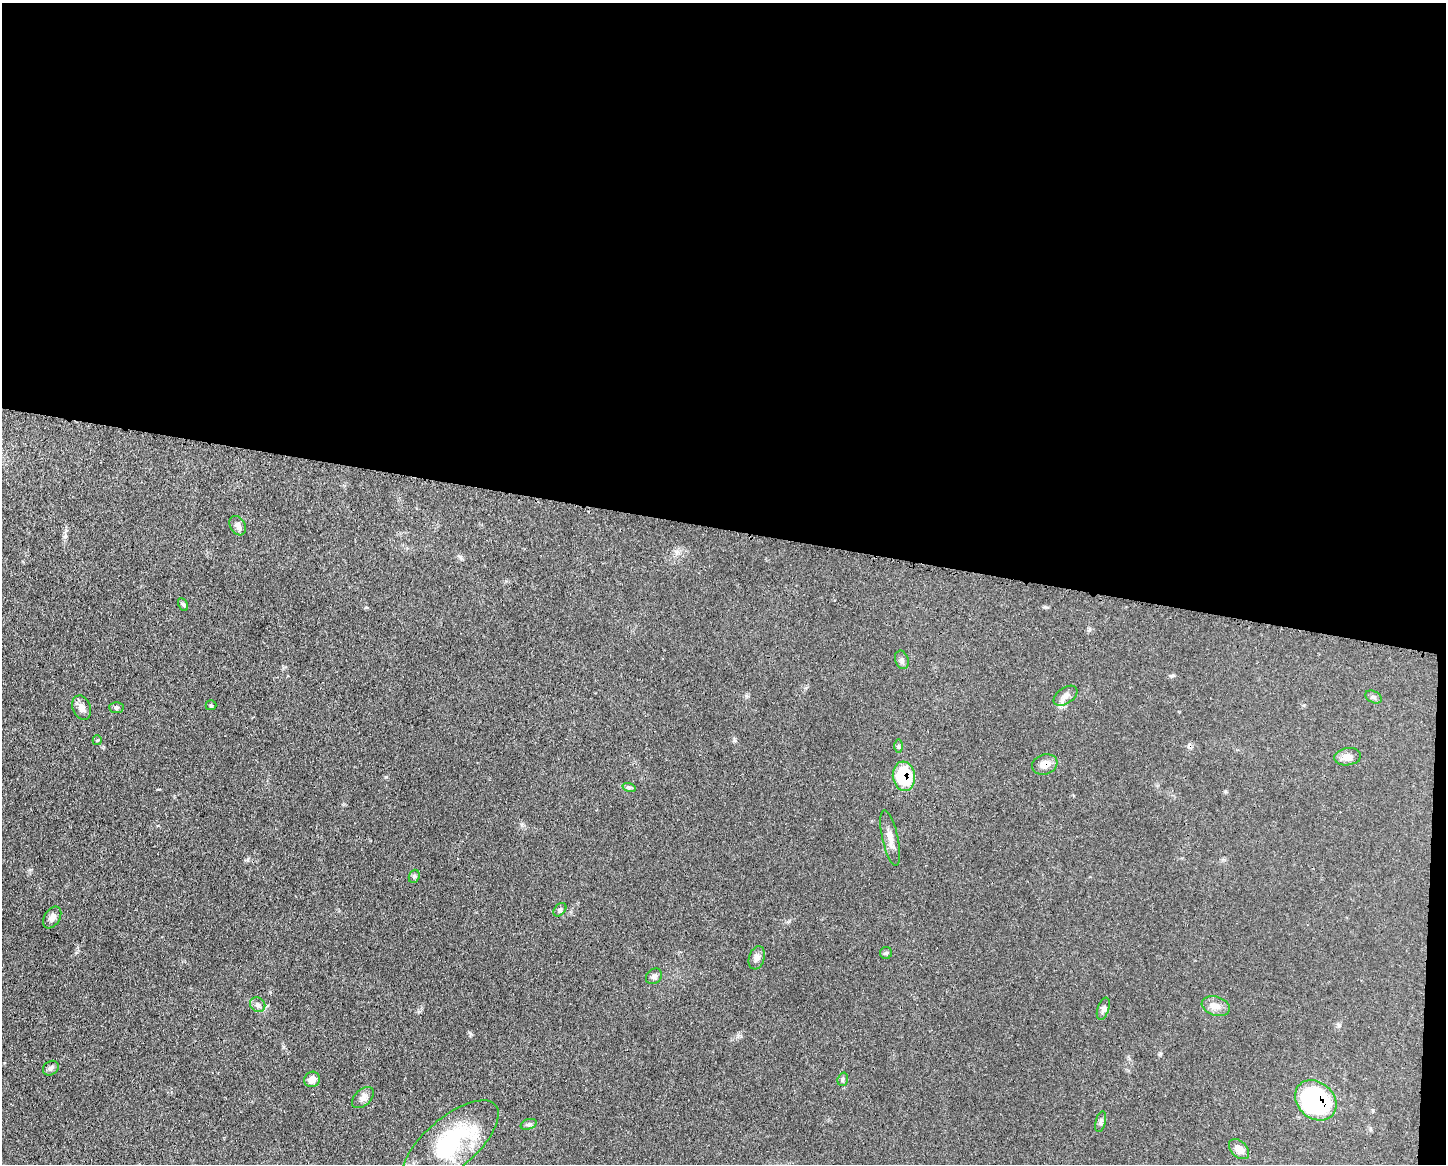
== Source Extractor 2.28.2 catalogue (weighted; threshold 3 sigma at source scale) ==
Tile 3 of 3 x 4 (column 3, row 1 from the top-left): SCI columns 3002-4445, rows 3489-4650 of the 4672 x 4656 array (HDU 1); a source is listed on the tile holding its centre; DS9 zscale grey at full resolution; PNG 1448 x 1166 px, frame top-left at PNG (2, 3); each listed source drawn as its Kron ellipse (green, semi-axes under 4 px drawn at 4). Shown black and unused: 46% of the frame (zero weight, under 3 of 4 exposures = <1% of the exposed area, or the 3 px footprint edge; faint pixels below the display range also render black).
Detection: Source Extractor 2.28.2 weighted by HDU 2 'WHT'; one run over the whole footprint, this tile lists its part. Background 0.0585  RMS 0.0042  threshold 0.019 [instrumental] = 3 sigma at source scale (4.5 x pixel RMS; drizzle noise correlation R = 1.50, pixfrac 1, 0.05/0.05 arcsec/px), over >= 5 px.
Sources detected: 34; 1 cosmic-ray / hot-pixel residue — neither listed nor drawn; the other 33 listed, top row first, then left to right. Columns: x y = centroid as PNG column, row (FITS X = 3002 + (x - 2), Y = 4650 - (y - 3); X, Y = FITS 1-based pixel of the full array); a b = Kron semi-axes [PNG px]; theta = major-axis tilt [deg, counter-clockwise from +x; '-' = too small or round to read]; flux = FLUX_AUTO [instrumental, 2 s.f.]
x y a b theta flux
238 526 10 7 -59 2.1
183 604 7 4 -61 0.68
902 660 9 6 -72 1.2
1066 696 13 8 36 2.3
1373 697 9 5 -26 1
211 705 5 5 - 0.58
82 708 12 9 -69 2.7
116 708 7 5 -4 0.83
97 740 5 4 - 0.49
898 746 6 4 90 0.71
1348 757 14 8 7 3.2
1045 765 13 10 19 3.8
904 776 15 11 -83 22
629 787 7 4 -17 0.71
890 838 28 8 -78 3.8
414 876 7 5 69 0.73
560 910 8 5 49 0.94
52 917 12 7 57 1.9
886 953 6 6 - 0.77
757 958 12 8 72 1.7
654 976 9 7 42 1.4
258 1005 8 7 - 1.4
1216 1006 14 9 -18 3.3
1103 1009 11 5 70 1.4
51 1068 8 6 37 1.3
312 1079 8 7 - 2.8
843 1079 7 5 73 0.74
363 1098 13 8 43 2.2
1316 1100 22 18 -41 63
1101 1122 10 5 75 1.1
528 1124 8 5 19 0.97
451 1143 59 25 40 47
1239 1149 12 8 -45 4.2
Overlapping masked pixels (flux is a lower limit): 3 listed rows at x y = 1045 765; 904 776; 1316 1100
Unlisted compact peaks at least as high as the median listed source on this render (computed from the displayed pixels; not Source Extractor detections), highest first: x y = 386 777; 470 1033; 1045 607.